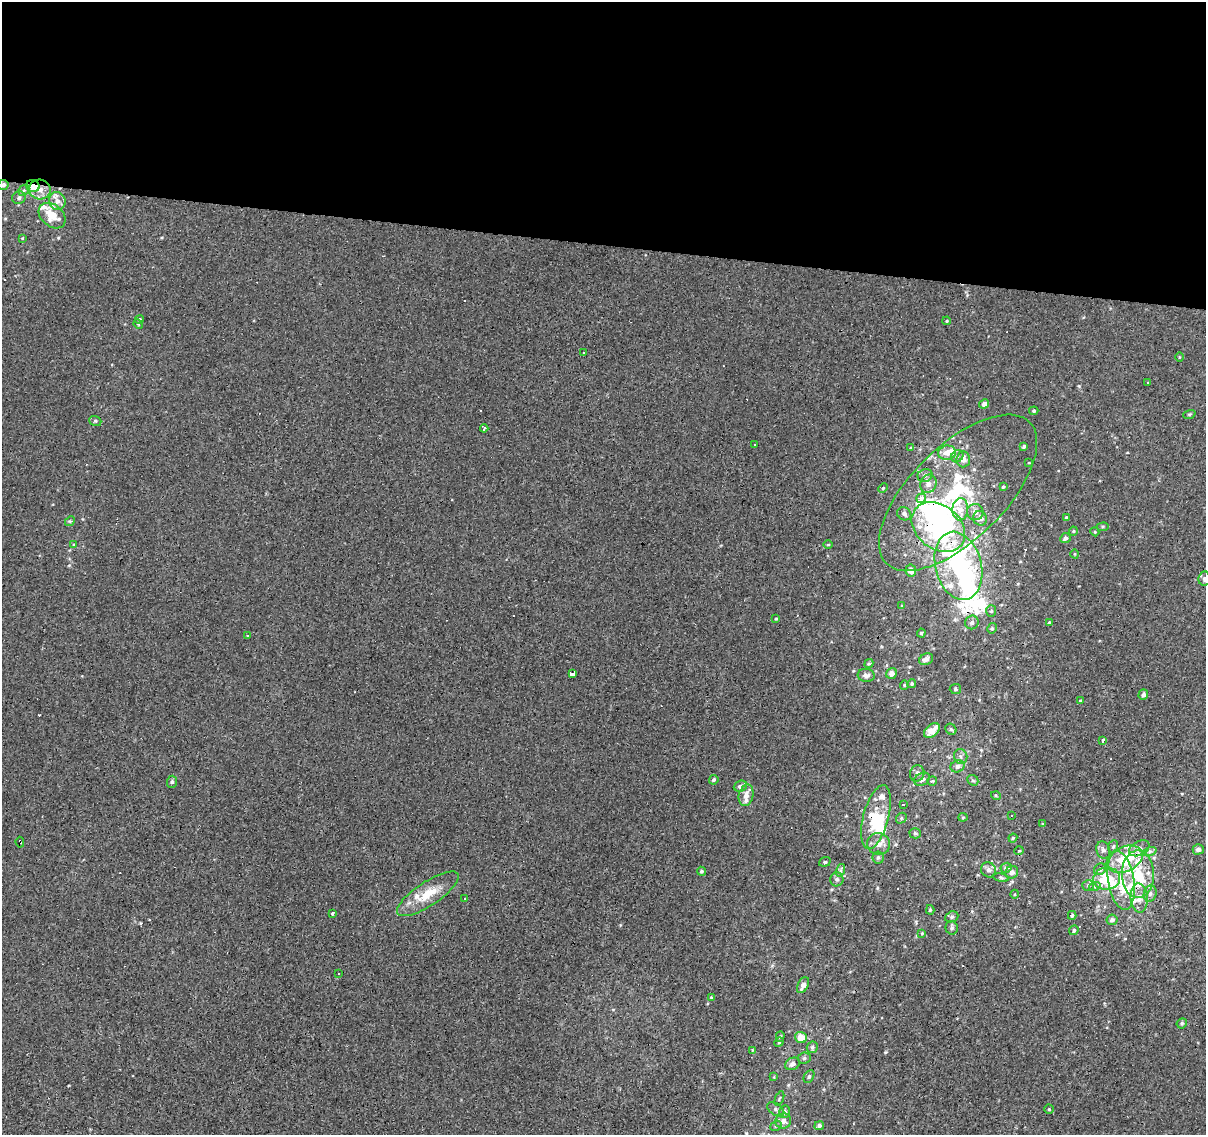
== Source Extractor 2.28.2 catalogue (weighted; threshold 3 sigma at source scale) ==
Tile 3 of 4 x 4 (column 3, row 1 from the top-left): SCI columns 2411-3614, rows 3622-4754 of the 4824 x 5035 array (HDU 1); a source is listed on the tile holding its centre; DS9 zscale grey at full resolution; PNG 1208 x 1137 px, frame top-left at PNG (2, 2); each listed source drawn as its Kron ellipse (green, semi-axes under 4 px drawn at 4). Shown black and unused: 22% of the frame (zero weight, under 3 of 4 exposures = <1% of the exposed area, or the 3 px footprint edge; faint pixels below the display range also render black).
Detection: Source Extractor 2.28.2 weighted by HDU 2 'WHT'; one run over the whole footprint, this tile lists its part. Background -0.00146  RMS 0.0033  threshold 0.0146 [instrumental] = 3 sigma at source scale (4.5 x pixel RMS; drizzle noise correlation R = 1.50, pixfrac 1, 0.0396/0.0396 arcsec/px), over >= 5 px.
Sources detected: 197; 7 inside a brighter object's white glare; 21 cosmic-ray / hot-pixel residue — neither listed nor drawn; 23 inside a brighter listed object's ellipse — not listed separately; the other 146 listed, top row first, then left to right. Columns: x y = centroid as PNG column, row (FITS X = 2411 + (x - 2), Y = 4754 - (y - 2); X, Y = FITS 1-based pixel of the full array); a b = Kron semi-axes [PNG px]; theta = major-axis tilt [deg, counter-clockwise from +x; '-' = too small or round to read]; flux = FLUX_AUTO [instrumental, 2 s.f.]
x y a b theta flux
3 185 5 5 - 1.1
33 186 7 6 - 9.8
24 190 6 4 43 0.7
40 190 11 10 - 6.4
19 198 7 6 - 1
57 201 9 8 - 2.5
52 216 15 10 -41 6.6
22 238 4 3 - 0.29
139 319 4 4 - 0.46
947 321 4 3 - 0.42
138 324 5 4 - 0.41
584 353 3 3 - 0.58
1179 357 4 3 - 0.25
1147 382 3 2 - 0.34
984 404 5 4 - 1.5
1034 411 4 3 - 0.51
1189 414 6 4 19 0.44
95 421 6 5 - 0.5
484 428 4 3 - 3.8
755 445 3 3 - 0.47
1024 446 4 3 - 0.63
911 448 4 3 - 0.47
947 453 9 7 9 3.2
957 456 6 5 - 0.86
963 459 8 6 86 2.5
1029 463 3 2 - 0.2
925 475 7 6 - 1.1
928 484 9 8 - 1.8
1003 487 4 4 - 0.43
883 488 5 3 - 0.36
958 493 101 47 45 65
921 498 5 4 - 3
960 509 11 8 86 3
975 512 8 8 - 1.7
904 514 7 6 - 0.96
980 518 7 6 - 1.9
1066 518 4 3 - 0.64
70 521 5 4 - 0.43
938 527 29 22 -38 49
1103 527 6 4 6 0.46
1073 531 4 4 - 0.35
1095 532 4 3 - 0.28
1065 538 5 5 - 1
74 544 4 3 - 0.23
828 545 5 3 - 0.31
1075 554 5 3 - 0.3
958 566 35 23 -75 41
911 570 6 5 - 2.2
1204 579 7 6 - 0.79
901 605 3 3 - 0.76
991 611 6 5 - 0.55
776 619 4 3 - 0.33
972 622 7 6 - 0.95
1049 623 4 4 - 0.42
992 628 5 4 - 0.51
921 633 4 4 - 0.54
248 636 3 3 - 0.63
926 659 7 5 27 1.6
869 664 5 4 - 0.43
892 673 6 5 - 1.6
573 674 4 3 - 9
866 675 8 6 -7 1.1
912 684 5 4 - 0.48
904 685 4 4 - 0.42
955 689 6 5 - 0.61
1143 695 5 4 - 1.2
1080 701 4 3 - 0.25
951 729 6 5 - 0.53
932 731 9 6 40 3.3
1103 740 3 3 - 1.9
961 756 7 6 - 0.93
957 766 7 6 - 1.4
917 773 8 7 - 1.4
922 779 8 6 32 1.8
714 780 5 4 - 0.81
973 780 6 5 - 0.58
932 781 5 5 - 0.41
172 782 6 5 - 0.6
740 786 7 5 23 1.3
746 795 11 7 77 2.4
996 796 5 3 - 0.35
904 805 3 3 - 45
1011 815 3 3 - 0.59
876 817 33 12 75 10
963 817 4 4 - 0.37
901 818 6 5 - 0.52
1043 824 4 2 - 0.24
915 833 6 5 - 0.62
1013 838 4 4 - 0.33
20 842 5 3 - 16
879 844 11 10 - 2.7
1113 846 6 5 - 0.55
1139 848 11 7 27 1.6
1198 849 5 5 - 1.4
1103 850 9 7 -72 1.3
1019 851 5 3 - 0.26
1150 851 7 4 18 0.69
878 858 6 5 - 0.72
1125 859 19 12 24 12
825 862 6 4 20 0.46
1006 868 6 5 - 1.2
1100 869 6 5 - 0.65
841 870 6 4 72 0.53
989 870 8 7 - 1.3
701 871 5 4 - 0.47
1012 872 6 6 - 1.5
1138 874 24 16 -89 13
1001 878 8 4 -9 0.57
837 879 7 6 - 0.81
1107 879 13 11 7 10
1121 881 29 13 -81 9.3
1088 885 5 5 - 0.62
1095 886 5 3 - 0.51
428 894 36 12 34 8.2
1015 894 4 3 - 0.29
1150 894 8 6 73 1.1
1139 898 14 8 -85 3.3
465 899 3 2 - 0.36
930 910 5 4 - 0.39
332 913 3 3 - 1
1072 915 4 3 - 0.56
952 917 7 5 22 0.66
1112 920 5 5 - 1.2
952 928 7 6 - 0.67
1074 930 5 4 - 0.56
922 933 4 4 - 0.29
339 973 3 3 - 0.55
803 985 8 5 62 2.2
711 997 4 4 - 0.3
1182 1023 5 5 - 0.56
780 1037 5 4 - 0.43
801 1037 6 5 - 4.8
779 1042 5 4 - 0.4
812 1047 6 5 - 0.81
752 1050 3 2 - 0.48
804 1058 6 5 - 0.68
793 1064 7 6 - 1.5
809 1076 7 5 63 0.61
774 1077 4 4 - 0.3
779 1098 8 2 69 0.32
776 1109 9 5 -33 0.99
1049 1109 4 4 - 0.39
785 1112 6 5 - 1
783 1121 8 7 - 2.1
776 1126 6 5 - 0.6
819 1126 5 4 - 1
Overlapping masked pixels (flux is a lower limit): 6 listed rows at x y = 33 186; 958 493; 938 527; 958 566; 876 817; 20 842
Isophote crosses this tile's border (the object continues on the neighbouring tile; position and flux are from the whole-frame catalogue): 2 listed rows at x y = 3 185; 1204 579
Unlisted compact peaks at least as high as the median listed source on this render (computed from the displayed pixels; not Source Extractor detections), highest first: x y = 885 1052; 1079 386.